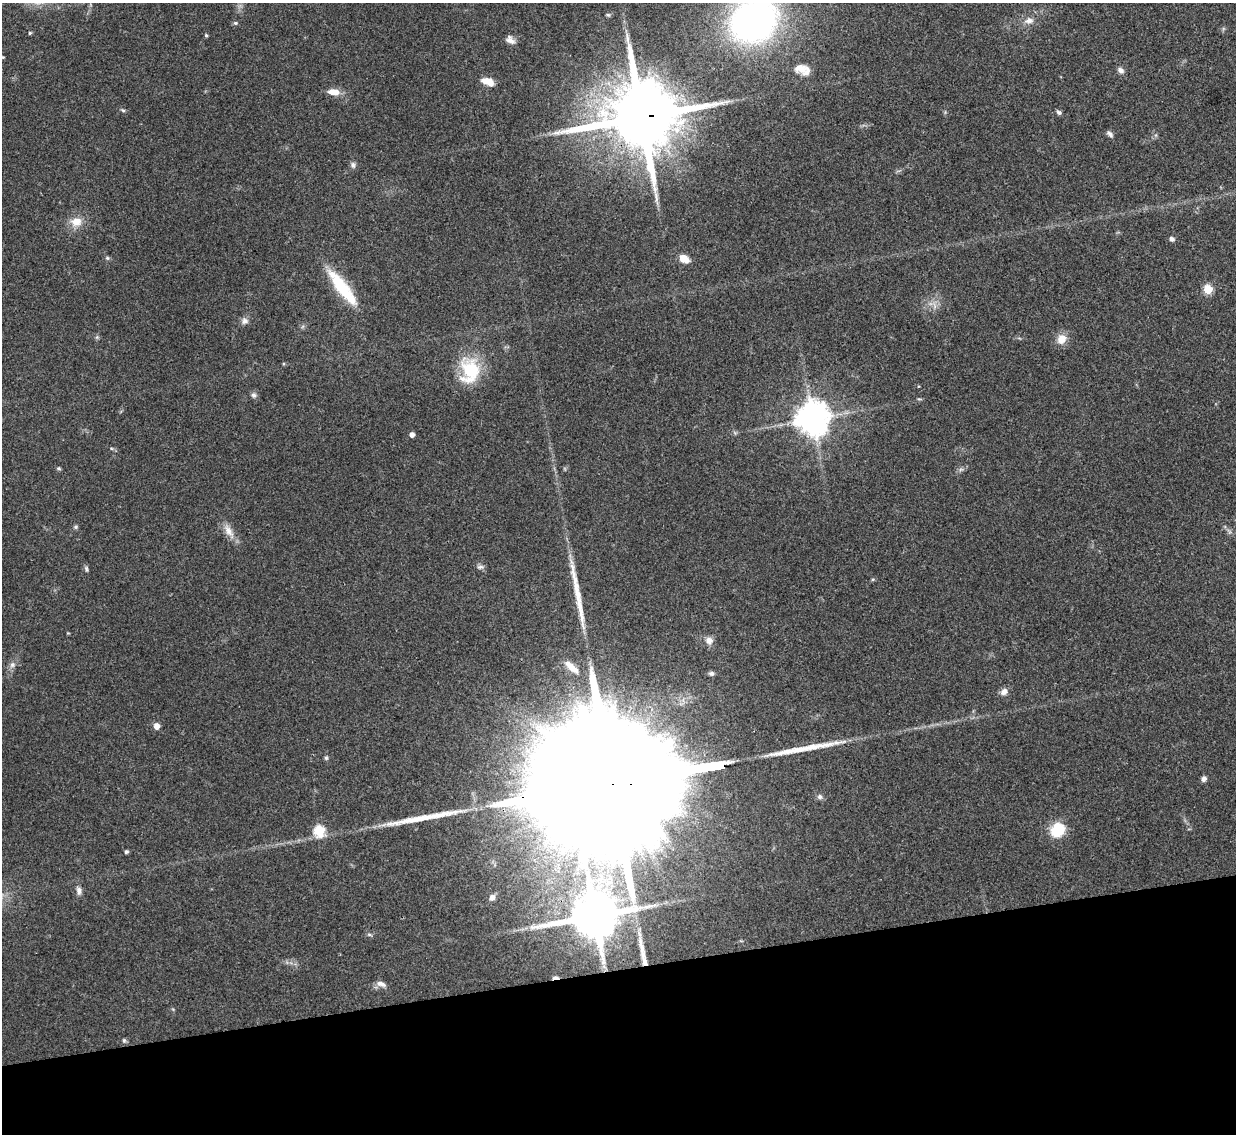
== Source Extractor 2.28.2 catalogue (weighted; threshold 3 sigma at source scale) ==
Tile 14 of 4 x 4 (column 2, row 4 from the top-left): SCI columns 1235-2468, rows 139-1270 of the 4937 x 4921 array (HDU 1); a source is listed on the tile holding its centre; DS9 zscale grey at full resolution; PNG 1238 x 1136 px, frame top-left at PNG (2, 3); no overlay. Shown black and unused: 15% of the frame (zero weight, under 3 of 4 exposures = <1% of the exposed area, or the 3 px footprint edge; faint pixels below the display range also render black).
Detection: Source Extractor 2.28.2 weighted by HDU 2 'WHT'; one run over the whole footprint, this tile lists its part. Background 0.0961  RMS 0.0062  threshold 0.028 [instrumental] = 3 sigma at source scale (4.5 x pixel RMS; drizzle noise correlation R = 1.50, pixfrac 1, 0.05/0.05 arcsec/px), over >= 5 px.
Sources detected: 65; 1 too faint to see at this stretch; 1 inside a brighter object's white glare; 1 cosmic-ray / hot-pixel residue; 4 long thin detections or spike segments (spike, bleed or trail) — not listed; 3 inside a brighter listed object's ellipse — not listed separately; the other 55 listed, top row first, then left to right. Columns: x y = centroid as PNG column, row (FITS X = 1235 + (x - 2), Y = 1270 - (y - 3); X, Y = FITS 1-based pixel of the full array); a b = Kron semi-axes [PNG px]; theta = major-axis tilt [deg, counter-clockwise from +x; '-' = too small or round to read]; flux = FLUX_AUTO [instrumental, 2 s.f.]
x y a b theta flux
608 15 6 5 - 1
753 21 37 32 30 270
1029 21 14 9 11 4.4
235 23 6 5 - 0.97
30 33 4 4 - 0.83
206 35 4 4 - 0.84
510 40 12 8 -40 3.5
3 57 4 3 - 0.54
800 68 18 14 -21 7.2
1121 70 9 7 -41 2.4
488 82 16 8 -22 6.7
334 92 14 7 -6 6.7
123 110 6 4 -40 0.94
1059 112 7 6 - 1.5
641 117 21 18 10 8100
1110 134 10 5 -46 1.9
353 165 9 7 -89 1.9
76 222 16 12 4 8.3
1172 239 6 5 - 1.8
107 258 6 5 - 1
684 259 9 7 -32 8.8
341 287 43 13 -53 31
1208 289 5 5 - 29
245 321 10 9 - 2.8
1062 339 14 12 58 6.5
470 371 33 24 87 31
254 395 8 7 - 1.8
813 419 10 9 - 1300
412 435 4 4 - 2.9
59 468 6 4 -2 0.92
76 527 6 5 - 1
229 531 24 9 -59 6.6
480 567 10 5 5 1.8
86 569 9 5 -78 1.3
873 579 5 4 - 0.78
709 640 9 8 - 4
12 665 8 7 - 2.4
572 667 25 9 -41 8.6
711 673 6 5 - 1.8
1004 692 10 8 39 3.5
157 726 5 5 - 5.1
326 758 5 5 - 0.97
1204 779 6 5 - 2.2
612 783 130 25 9 99000
820 797 8 7 - 2
1057 830 17 15 45 18
319 831 6 6 - 42
126 852 5 4 - 1.1
79 891 11 7 -81 2.8
492 897 6 5 - 2.6
595 916 14 12 12 3600
369 935 8 4 -9 1.1
603 962 7 4 -72 1.5
379 983 9 8 - 2.9
124 1040 6 5 - 1.1
Overlapping masked pixels (flux is a lower limit): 3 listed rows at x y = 641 117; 612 783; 595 916
Isophote crosses this tile's border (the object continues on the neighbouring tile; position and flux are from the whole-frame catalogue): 1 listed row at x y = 753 21